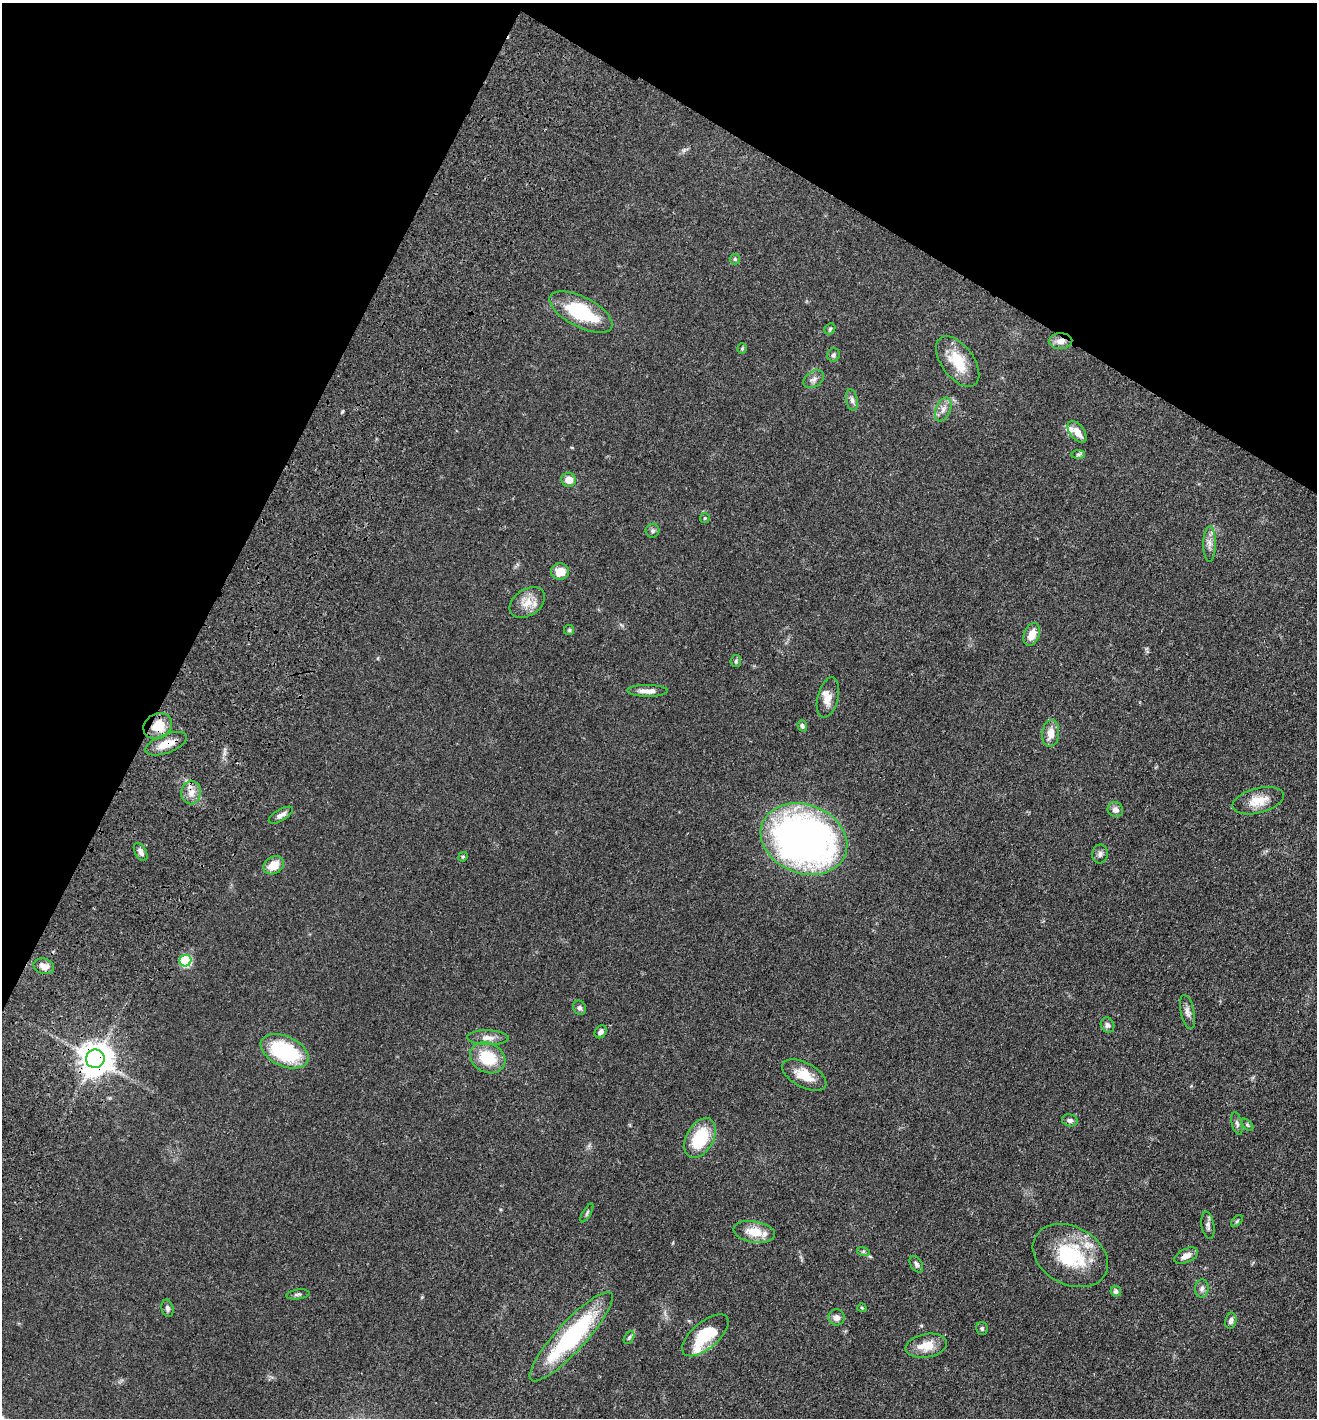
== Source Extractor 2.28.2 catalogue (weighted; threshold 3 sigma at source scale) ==
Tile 2 of 4 x 4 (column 2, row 1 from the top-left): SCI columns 1650-2964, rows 4390-5805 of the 6066 x 6001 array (HDU 1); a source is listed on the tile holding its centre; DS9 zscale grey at full resolution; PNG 1319 x 1420 px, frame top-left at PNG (2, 3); each listed source drawn as its Kron ellipse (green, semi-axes under 4 px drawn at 4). Shown black and unused: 25% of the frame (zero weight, under 3 of 4 exposures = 11% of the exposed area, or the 3 px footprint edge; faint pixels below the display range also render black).
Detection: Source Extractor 2.28.2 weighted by HDU 2 'WHT'; one run over the whole footprint, this tile lists its part. Background 0.0631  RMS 0.0045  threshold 0.0202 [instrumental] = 3 sigma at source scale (4.5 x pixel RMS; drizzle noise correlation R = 1.50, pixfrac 1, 0.05/0.05 arcsec/px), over >= 5 px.
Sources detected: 76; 5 inside a brighter listed object's ellipse — not listed separately; the other 71 listed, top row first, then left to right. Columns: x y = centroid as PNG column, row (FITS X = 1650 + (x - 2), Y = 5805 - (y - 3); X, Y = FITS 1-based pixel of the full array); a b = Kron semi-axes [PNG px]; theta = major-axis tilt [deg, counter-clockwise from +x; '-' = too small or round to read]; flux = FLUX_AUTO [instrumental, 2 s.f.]
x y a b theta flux
735 259 5 5 - 0.65
581 312 34 15 -27 28
830 329 6 5 - 0.69
1060 341 12 8 2 3.2
742 349 5 4 - 0.53
833 355 7 6 - 1
958 361 29 16 -54 14
814 379 11 7 35 1.9
852 400 11 6 -79 1.6
943 409 12 7 68 2.7
1077 432 12 7 -52 4.3
1078 454 7 4 1 0.79
569 480 7 7 - 4.4
705 518 5 5 - 0.52
652 531 7 7 - 1.1
1209 544 17 6 89 2.7
560 572 9 8 - 6
527 603 19 13 34 6
569 630 5 5 - 0.62
1032 635 12 7 68 5.5
736 661 6 5 - 0.75
648 691 20 6 -1 3.5
828 697 20 10 76 4.3
158 726 15 12 29 10
802 726 6 4 -71 1
1051 733 13 8 83 4.7
166 744 22 9 21 6.8
191 793 12 9 81 3.9
1258 801 26 12 15 8.1
1115 810 8 7 - 2.2
281 815 13 5 30 2.2
804 839 44 34 -21 230
141 852 10 5 -62 1.9
1100 854 9 7 81 1.6
463 857 5 4 - 0.55
274 865 11 8 33 7.1
185 961 6 5 - 31
44 966 10 7 -16 3.6
580 1008 7 6 - 1.2
1187 1012 17 6 -78 2.3
1107 1025 8 6 -64 1.5
601 1032 7 5 54 1.8
488 1038 21 7 -2 3.3
285 1051 25 15 -24 36
488 1058 18 14 -28 15
95 1059 9 9 - 820
804 1075 24 12 -28 8.6
1070 1120 8 6 -11 1.3
1237 1123 11 5 -76 1.3
1247 1125 7 3 -45 0.49
700 1138 21 13 60 20
587 1213 10 3 60 0.73
1237 1221 7 4 45 0.66
1208 1225 14 6 -80 1.7
754 1232 21 10 -9 7.9
863 1251 6 4 -17 0.67
1070 1256 40 29 -28 31
1186 1256 13 6 26 3.3
916 1264 9 5 -58 1.1
1202 1288 9 7 87 1.6
1116 1291 5 5 - 1.3
298 1294 12 4 7 0.99
167 1308 9 6 -77 1.3
862 1308 4 4 - 0.48
837 1317 8 8 - 2.2
1231 1321 8 5 77 1.7
982 1328 6 5 - 0.75
705 1335 28 13 40 18
571 1337 59 14 47 55
629 1337 7 4 62 0.83
926 1346 21 11 10 7.1
Overlapping masked pixels (flux is a lower limit): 5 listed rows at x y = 1060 341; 158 726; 166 744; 191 793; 95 1059